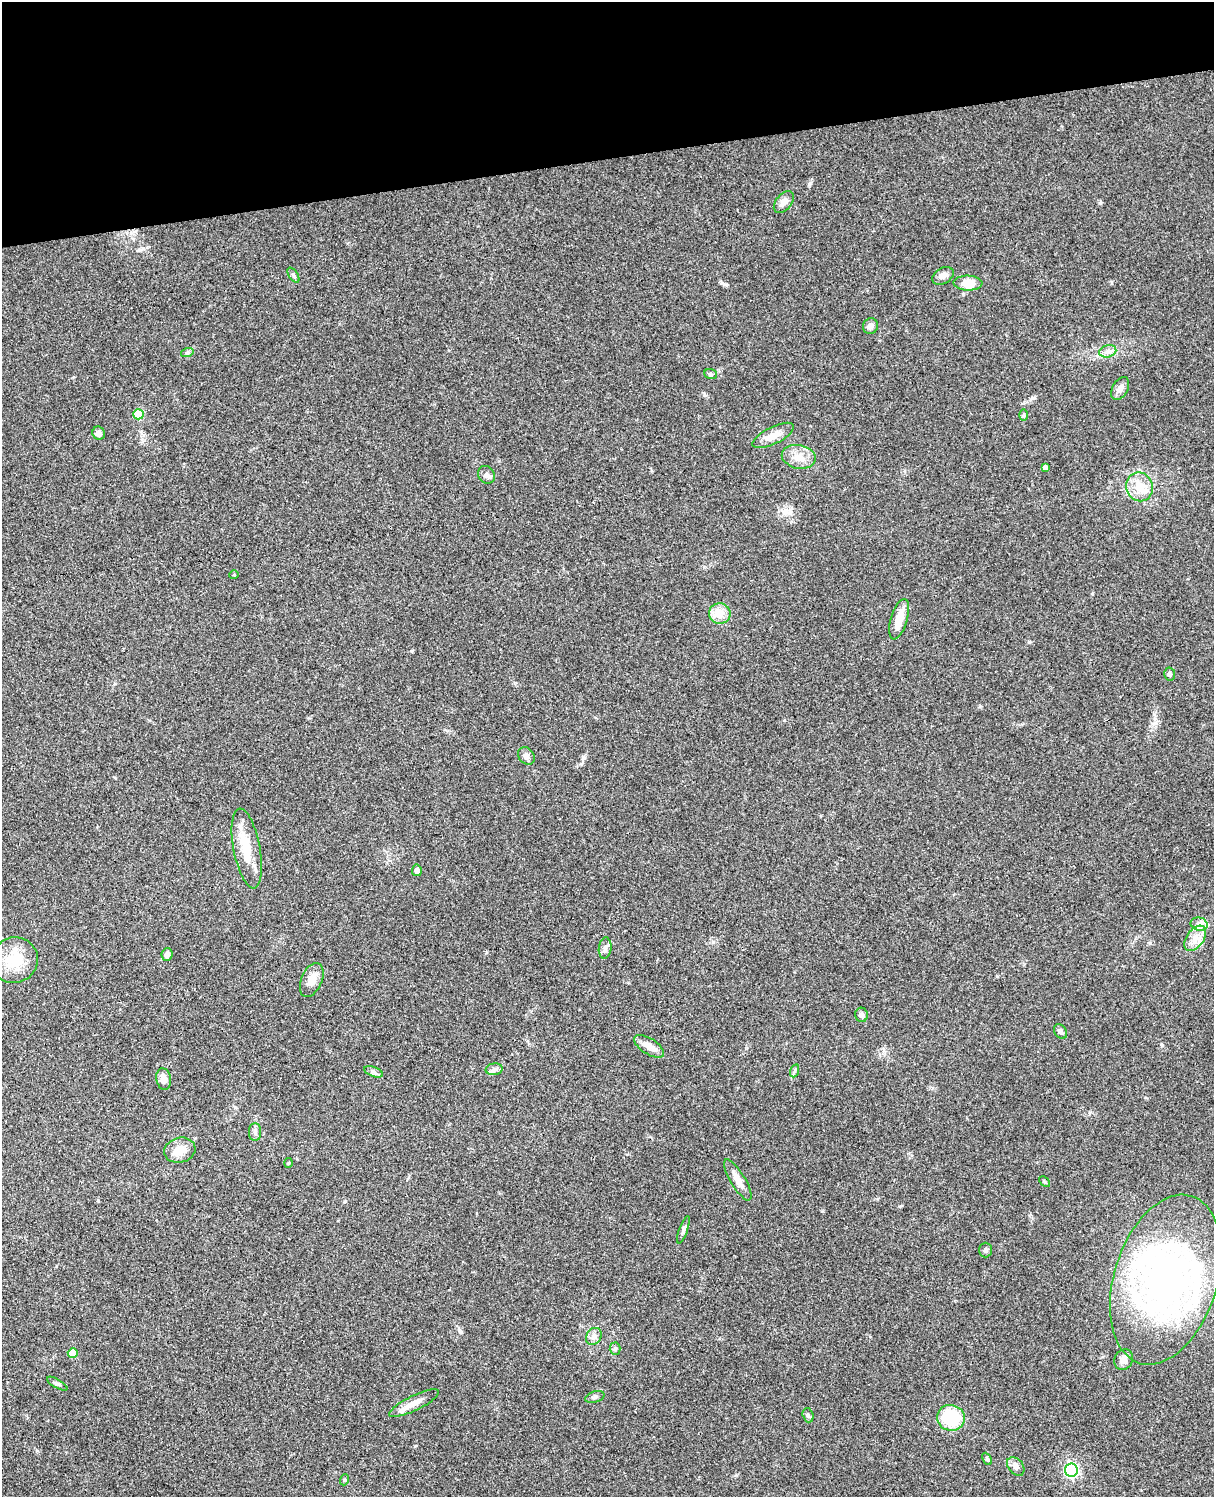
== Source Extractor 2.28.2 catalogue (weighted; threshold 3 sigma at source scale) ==
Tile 3 of 4 x 3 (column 3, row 1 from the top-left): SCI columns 2545-3756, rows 3268-4762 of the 5086 x 4925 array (HDU 1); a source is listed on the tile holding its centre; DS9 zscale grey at full resolution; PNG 1216 x 1499 px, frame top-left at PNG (2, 2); each listed source drawn as its Kron ellipse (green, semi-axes under 4 px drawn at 4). Shown black and unused: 11% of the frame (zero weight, under 3 of 4 exposures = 6% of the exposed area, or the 3 px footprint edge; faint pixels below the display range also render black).
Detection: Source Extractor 2.28.2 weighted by HDU 2 'WHT'; one run over the whole footprint, this tile lists its part. Background 0.0994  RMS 0.0064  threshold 0.0289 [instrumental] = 3 sigma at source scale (4.5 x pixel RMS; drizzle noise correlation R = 1.50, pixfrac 1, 0.05/0.05 arcsec/px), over >= 5 px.
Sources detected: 64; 2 inside a brighter object's white glare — neither listed nor drawn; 4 inside a brighter listed object's ellipse — not listed separately; the other 58 listed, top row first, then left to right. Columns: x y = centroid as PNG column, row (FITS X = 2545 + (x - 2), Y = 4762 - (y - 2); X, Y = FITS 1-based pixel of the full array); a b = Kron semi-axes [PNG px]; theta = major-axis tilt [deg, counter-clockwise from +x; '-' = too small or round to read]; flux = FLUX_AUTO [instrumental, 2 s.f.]
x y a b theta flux
784 202 13 8 51 4
293 275 8 4 -56 1.3
943 276 11 7 30 2.8
968 283 14 7 -2 11
870 326 8 7 - 2.7
1108 351 8 6 15 2.6
187 353 6 4 19 1.1
711 374 6 5 - 1.2
1120 389 12 8 61 3.2
138 414 5 5 - 21
1024 415 6 4 89 0.87
99 433 7 6 - 3.1
773 435 23 8 26 7.3
799 457 17 11 -11 7.8
1045 468 4 4 - 2.5
486 475 9 8 - 2.6
1139 487 14 13 - 9.6
234 575 5 3 - 0.48
720 614 11 10 - 9.5
899 619 21 8 74 8.4
1170 674 6 5 - 1.6
526 756 9 7 -49 2.5
247 848 40 13 -79 18
417 870 6 5 - 2.5
1199 924 9 6 -13 2.8
1195 938 14 8 55 5.8
605 948 11 6 84 2.4
167 954 6 5 - 2.6
14 960 24 23 - 17
312 980 18 10 66 6.2
861 1015 7 6 - 2.1
1060 1031 8 6 -56 1.7
649 1046 17 8 -32 4.5
494 1069 8 6 8 2
794 1071 7 4 71 1.1
373 1072 10 4 -21 1.8
164 1079 11 7 -80 4.3
255 1132 9 6 90 1.8
180 1150 16 12 14 8.6
289 1163 5 3 - 0.6
738 1180 23 7 -59 5.6
1044 1182 6 4 -45 0.76
683 1230 14 4 70 1.6
985 1250 7 6 - 1.6
1166 1280 87 51 72 240
594 1336 9 7 57 2.7
615 1349 6 5 - 1.2
73 1353 5 5 - 11
1124 1360 11 9 62 3.5
57 1384 11 4 -30 1.4
595 1397 10 5 17 1.8
414 1403 28 7 26 7.1
808 1415 7 5 -72 1.3
951 1418 14 13 - 30
987 1459 6 4 -64 0.91
1016 1466 10 7 -51 3.1
1071 1470 6 6 - 110
344 1480 5 3 - 0.77
Unlisted compact peaks at least as high as the median listed source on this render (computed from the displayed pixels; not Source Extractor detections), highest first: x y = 809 185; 1029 642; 1100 203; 1032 398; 583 757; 704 395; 822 1211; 1162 1045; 1155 723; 713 942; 724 284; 412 651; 900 1206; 1090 1112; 460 1331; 736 1475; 980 706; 704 567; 1154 714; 139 250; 415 1446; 345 1201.